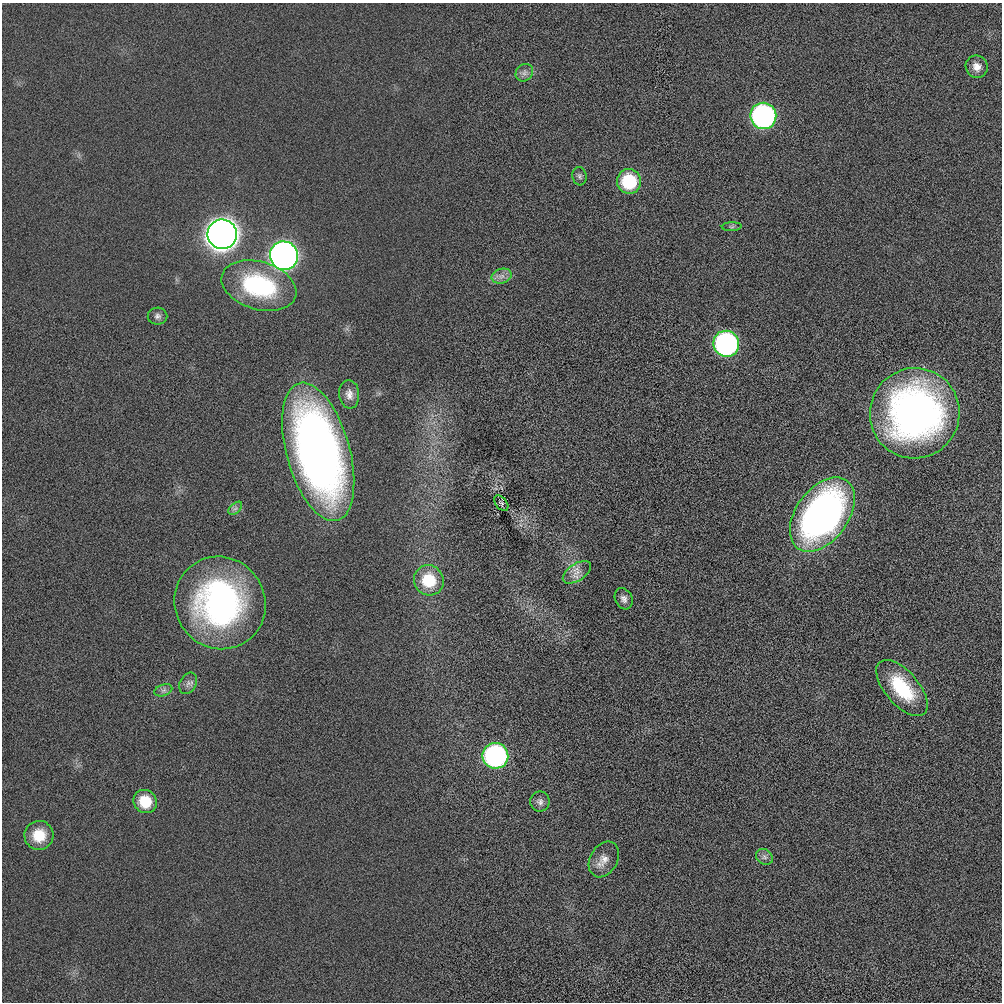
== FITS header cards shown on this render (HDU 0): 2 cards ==
NAXIS1  =                 1000
NAXIS2  =                 1000

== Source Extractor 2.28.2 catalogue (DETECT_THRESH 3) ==
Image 1000 x 1000 px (HDU 0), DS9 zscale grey, 1 PNG px = 1 image px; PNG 1004 x 1004 px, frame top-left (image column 1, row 1000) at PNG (2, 3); each listed source drawn as its Kron ellipse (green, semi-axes under 4 px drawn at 4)
Background 0.153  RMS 4.5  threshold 13.5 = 3 sigma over >= 5 px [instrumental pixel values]
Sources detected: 31; all 31 listed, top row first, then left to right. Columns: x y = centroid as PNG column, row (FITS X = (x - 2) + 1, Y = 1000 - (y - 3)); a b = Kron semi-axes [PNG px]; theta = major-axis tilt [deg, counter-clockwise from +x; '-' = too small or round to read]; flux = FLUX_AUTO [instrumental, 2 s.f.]
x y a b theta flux
977 67 11 11 - 2600
524 73 9 8 - 1400
763 116 13 13 - 89000
579 176 9 7 -82 850
629 181 12 12 - 18000
732 227 10 4 2 570
222 234 15 14 - 500000
284 256 14 14 - 220000
502 276 10 7 16 1800
259 286 38 24 -17 37000
157 316 10 8 0 1200
726 344 13 13 - 78000
349 394 14 10 -84 2200
915 413 45 44 - 130000
318 452 71 31 -74 200000
501 503 9 5 -53 530
235 508 8 5 44 820
822 514 42 26 54 140000
577 572 16 8 33 2900
429 580 15 14 - 11000
624 599 11 8 -64 1500
220 603 47 45 -53 86000
188 683 11 8 61 1400
902 688 34 17 -49 18000
163 690 9 5 20 1000
495 756 13 12 - 72000
145 801 12 11 - 8900
540 802 10 9 - 1300
39 835 14 14 - 7400
764 857 9 7 -36 1100
604 859 19 13 60 3400